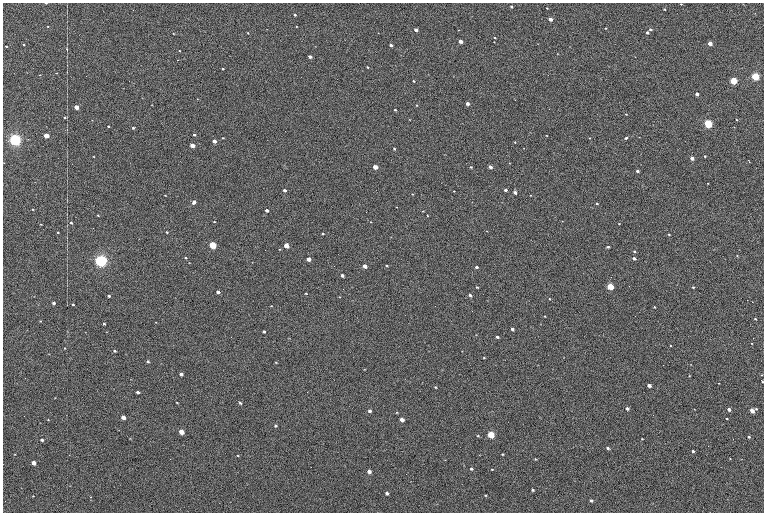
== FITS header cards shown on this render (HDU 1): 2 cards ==
NAXIS1  =                 1523
NAXIS2  =                 1020

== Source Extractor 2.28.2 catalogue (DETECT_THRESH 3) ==
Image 1523 x 1020 px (HDU 1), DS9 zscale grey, zoomed out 1/2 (1 PNG px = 2 x 2 image px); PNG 766 x 514 px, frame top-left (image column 2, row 1019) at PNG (3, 3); no overlay
Background 73.9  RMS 19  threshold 56.1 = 3 sigma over >= 5 px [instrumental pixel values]
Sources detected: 266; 45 cannot appear on this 1/2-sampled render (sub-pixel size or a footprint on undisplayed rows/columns) and are not listed; the other 221 listed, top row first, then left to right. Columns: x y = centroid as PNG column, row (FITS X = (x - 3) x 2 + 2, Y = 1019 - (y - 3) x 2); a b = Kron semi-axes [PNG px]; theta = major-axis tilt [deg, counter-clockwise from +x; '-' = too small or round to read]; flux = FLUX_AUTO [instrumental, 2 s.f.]
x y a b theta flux
46 3 2 1 - 7.2e+03
681 4 2 2 - 3.1e+03
511 7 3 3 - 6.2e+03
547 8 3 2 - 2.6e+03
665 9 2 2 - 4.3e+03
755 13 3 2 - 1.6e+03
295 15 3 2 - 6.8e+03
550 19 3 2 - 2.7e+04
48 26 3 2 - 3.8e+03
296 26 2 2 - 2.4e+03
605 28 3 2 - 3.3e+03
266 29 2 2 - 1.3e+03
650 29 2 2 - 8.0e+03
416 30 3 2 - 1.5e+04
458 30 3 2 - 1.8e+03
647 32 2 2 - 1.1e+04
248 33 3 2 - 2.5e+03
173 34 3 2 - 2.6e+03
495 38 3 2 - 3.6e+03
460 41 3 3 - 3.5e+04
494 42 3 2 - 2.4e+03
710 43 3 2 - 5.8e+04
24 45 3 2 - 4.8e+03
391 45 3 2 - 9.4e+03
6 46 3 2 - 4.8e+03
67 49 3 2 - 2.4e+03
179 51 3 2 - 2.6e+03
557 54 3 2 - 1.8e+03
310 56 3 2 - 1.8e+04
635 57 3 2 - 1.3e+03
177 60 2 1 - 3.6e+03
368 67 3 2 - 4.5e+03
223 69 3 2 - 5.7e+03
27 73 3 2 - 1.6e+03
56 73 3 2 - 1.9e+03
40 75 3 2 - 2.7e+03
755 76 3 3 - 5.8e+05
733 80 3 3 - 4.5e+05
414 81 3 2 - 3.7e+03
697 94 3 2 - 2.3e+04
197 99 3 2 - 1.7e+03
468 103 3 3 - 1.8e+04
152 105 3 1 - 1.4e+03
416 105 3 2 - 3.7e+03
76 107 3 2 - 6.5e+04
395 110 2 2 - 4.9e+03
626 114 2 2 - 3.4e+03
65 118 3 3 - 5.2e+03
92 120 3 2 - 1.6e+03
410 120 3 3 - 2.3e+03
736 120 2 2 - 3.1e+03
708 124 4 3 - 6.0e+05
46 126 3 2 - 1.1e+03
108 126 3 2 - 4.0e+03
734 127 2 2 - 1.6e+03
133 128 2 2 - 5.0e+03
194 135 3 2 - 7.7e+03
547 135 2 2 - 2.4e+03
46 136 3 3 - 1.1e+05
639 137 2 2 - 1.6e+03
223 138 3 2 - 3.1e+03
590 138 2 2 - 2.3e+03
626 138 4 2 - 6.2e+03
15 139 4 3 - 2.3e+06
28 139 3 2 - 2.2e+03
214 141 3 3 - 2.9e+04
515 142 3 3 - 2.5e+03
192 145 3 3 - 6.1e+04
523 148 2 2 - 1.6e+03
394 149 3 2 - 4.7e+03
705 156 2 2 - 4.4e+03
94 157 3 2 - 2.6e+03
692 158 3 2 - 3.5e+04
749 162 3 1 - 1.9e+04
4 163 2 2 - 1.5e+03
509 163 2 2 - 1.9e+03
375 167 3 3 - 6.4e+04
471 167 3 2 - 3.4e+03
490 167 3 2 - 2.8e+04
637 171 3 2 - 1.4e+04
707 183 2 2 - 2.5e+03
285 190 3 2 - 1.2e+04
505 190 3 2 - 1.2e+04
454 191 3 2 - 2.5e+03
515 192 3 3 - 1.4e+04
412 194 3 2 - 2.2e+03
165 195 3 2 - 2.8e+03
530 195 3 2 - 2.0e+03
194 202 4 3 - 1.5e+04
502 202 3 2 - 1.3e+03
597 203 3 2 - 5.6e+03
396 207 2 2 - 1.5e+03
33 209 3 2 - 2.6e+03
267 210 3 2 - 1.9e+04
423 211 3 2 - 2.3e+03
98 215 3 3 - 3.4e+03
427 215 3 2 - 2.3e+03
562 221 3 2 - 1.4e+03
214 222 3 2 - 2.6e+03
371 222 3 3 - 2.6e+03
71 223 3 2 - 5.8e+03
41 224 3 2 - 2.0e+03
619 224 3 2 - 2.3e+03
487 231 3 2 - 2.0e+03
58 232 3 2 - 3.2e+03
167 232 3 2 - 5.5e+03
323 234 3 2 - 4.9e+03
669 234 3 2 - 4.0e+03
391 237 3 2 - 1.6e+03
213 245 3 3 - 3.4e+05
286 245 3 3 - 8.7e+04
608 247 4 3 - 5.3e+03
279 249 3 2 - 2.0e+03
634 251 2 2 - 5.8e+03
737 256 3 2 - 2.0e+03
186 258 3 2 - 4.1e+03
634 258 3 2 - 1.3e+04
309 259 3 3 - 3.6e+04
101 261 4 3 - 2.6e+06
252 262 3 2 - 1.5e+03
189 263 3 3 - 2.1e+03
365 266 3 3 - 3.2e+04
387 266 3 2 - 3.9e+03
476 267 3 3 - 9.8e+03
342 275 3 3 - 1.5e+04
477 287 3 2 - 4.1e+03
610 287 3 3 - 2.7e+05
693 287 3 2 - 5.0e+03
218 292 3 2 - 1.5e+04
306 293 3 2 - 2.8e+03
470 295 3 3 - 1.0e+04
109 296 3 2 - 7.0e+03
339 297 3 2 - 2.1e+03
549 299 2 2 - 3.6e+03
752 302 2 1 - 3.7e+03
54 303 3 2 - 1.5e+04
73 304 3 2 - 5.4e+03
271 306 3 2 - 2.3e+03
654 307 2 2 - 4.3e+03
545 316 2 2 - 2.3e+03
755 319 2 2 - 4.8e+03
40 321 2 2 - 2.0e+03
156 322 2 2 - 1.8e+03
409 323 3 2 - 1.3e+03
104 324 3 2 - 6.5e+03
540 324 3 2 - 1.4e+03
512 329 3 3 - 9.7e+03
67 331 3 2 - 1.2e+03
264 331 3 2 - 9.0e+03
107 332 3 2 - 1.2e+03
476 335 3 2 - 1.7e+03
497 337 3 3 - 8.6e+03
289 338 3 2 - 1.9e+03
753 338 2 2 - 1.7e+03
670 346 2 2 - 3.4e+03
65 348 3 2 - 2.3e+03
115 351 3 2 - 5.0e+03
429 351 3 2 - 1.3e+03
462 351 3 2 - 1.8e+03
49 354 3 2 - 1.4e+03
564 357 2 2 - 1.4e+03
484 358 3 2 - 2.8e+03
148 361 3 2 - 5.9e+03
276 362 4 3 - 2.6e+03
691 364 3 2 - 2.2e+03
364 369 3 2 - 1.6e+03
442 370 3 2 - 1.5e+03
181 374 3 3 - 1.9e+04
761 375 3 2 - 2.4e+03
689 376 3 3 - 3.0e+03
762 381 3 2 - 3.1e+03
719 383 2 2 - 2.0e+03
649 385 3 3 - 2.7e+04
436 387 3 2 - 4.4e+03
138 392 3 2 - 1.2e+04
55 398 2 2 - 1.6e+03
177 403 3 2 - 3.1e+03
240 403 3 2 - 5.9e+03
627 408 3 2 - 1.4e+04
695 409 2 2 - 1.8e+03
729 409 3 2 - 2.4e+04
756 409 3 2 - 3.7e+03
370 411 3 3 - 1.3e+04
752 411 3 2 - 6.1e+04
397 412 3 3 - 3.2e+03
123 417 3 3 - 4.8e+04
727 419 2 2 - 3.8e+03
48 420 2 2 - 2.3e+03
402 420 3 3 - 3.7e+04
40 423 3 2 - 1.4e+03
275 426 3 3 - 6.9e+03
118 430 4 1 - 1.4e+03
181 432 3 3 - 7.9e+04
491 434 3 3 - 2.6e+05
478 436 3 3 - 2.9e+03
749 437 3 2 - 7.4e+03
130 438 3 2 - 1.4e+03
642 439 3 2 - 3.0e+03
42 440 3 2 - 1.5e+04
608 448 4 3 - 8.6e+03
693 451 3 2 - 1.1e+04
14 454 2 2 - 1.3e+03
502 454 3 3 - 4.8e+03
69 455 2 2 - 1.0e+03
238 455 3 3 - 3.3e+03
730 458 2 2 - 2.4e+03
535 459 3 2 - 2.2e+03
445 460 3 2 - 1.5e+03
33 463 3 3 - 5.0e+04
464 466 3 2 - 1.5e+03
471 469 3 2 - 6.2e+03
492 469 3 3 - 2.9e+03
369 471 3 3 - 2.7e+04
70 486 3 2 - 1.5e+03
21 488 3 2 - 1.3e+03
533 490 3 2 - 5.8e+03
387 493 3 3 - 1.3e+04
485 495 3 2 - 3.6e+03
33 496 3 2 - 1.7e+03
90 497 3 2 - 2.3e+03
591 501 3 3 - 1.1e+04
At the frame edge (FLAGS 8, measured only in part): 1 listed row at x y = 46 3
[45 sub-pixel or undisplayed-footprint detections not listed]

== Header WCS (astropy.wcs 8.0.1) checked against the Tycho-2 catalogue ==
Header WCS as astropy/WCSLIB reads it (CRVAL/CRPIX/CD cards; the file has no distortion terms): RA---TAN/DEC--TAN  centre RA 05:23:30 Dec -01:11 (80.87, -1.18 deg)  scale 1.15 arcsec/px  FOV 29.1' x 19.5'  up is +88 deg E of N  parity flipped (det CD > 0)
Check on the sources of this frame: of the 60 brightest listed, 9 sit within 3.4 arcsec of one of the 15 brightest Tycho-2 stars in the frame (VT <= 11.82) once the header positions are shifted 0.25 arcsec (0.22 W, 0.12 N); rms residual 1.49 arcsec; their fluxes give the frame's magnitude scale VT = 24.30 - 2.5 log10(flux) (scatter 0.24 mag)
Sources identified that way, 8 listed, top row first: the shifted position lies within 3.4 arcsec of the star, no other Tycho-2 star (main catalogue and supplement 1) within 6.8 arcsec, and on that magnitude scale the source's flux lands within +1.5 / -3 mag of the star's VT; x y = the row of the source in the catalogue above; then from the Tycho-2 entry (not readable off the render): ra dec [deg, ICRS J2000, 3 dp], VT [Tycho-2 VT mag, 2 dp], TYC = Tycho-2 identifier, HIP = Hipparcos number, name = IAU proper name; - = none
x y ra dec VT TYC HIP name
755 76 80.996 -1.415 9.95 4753-1018-1 - -
733 80 80.993 -1.402 10.12 4753-1097-1 - -
15 139 80.943 -0.946 8.91 4753-387-1 - -
213 245 80.879 -1.073 10.48 4753-1534-1 - -
101 261 80.867 -1.002 7.84 4753-1205-1 25199 -
610 287 80.860 -1.327 11.24 4753-1591-1 - -
181 432 80.760 -1.057 11.82 4753-1463-1 - -
491 434 80.764 -1.254 10.69 4753-1358-1 - -